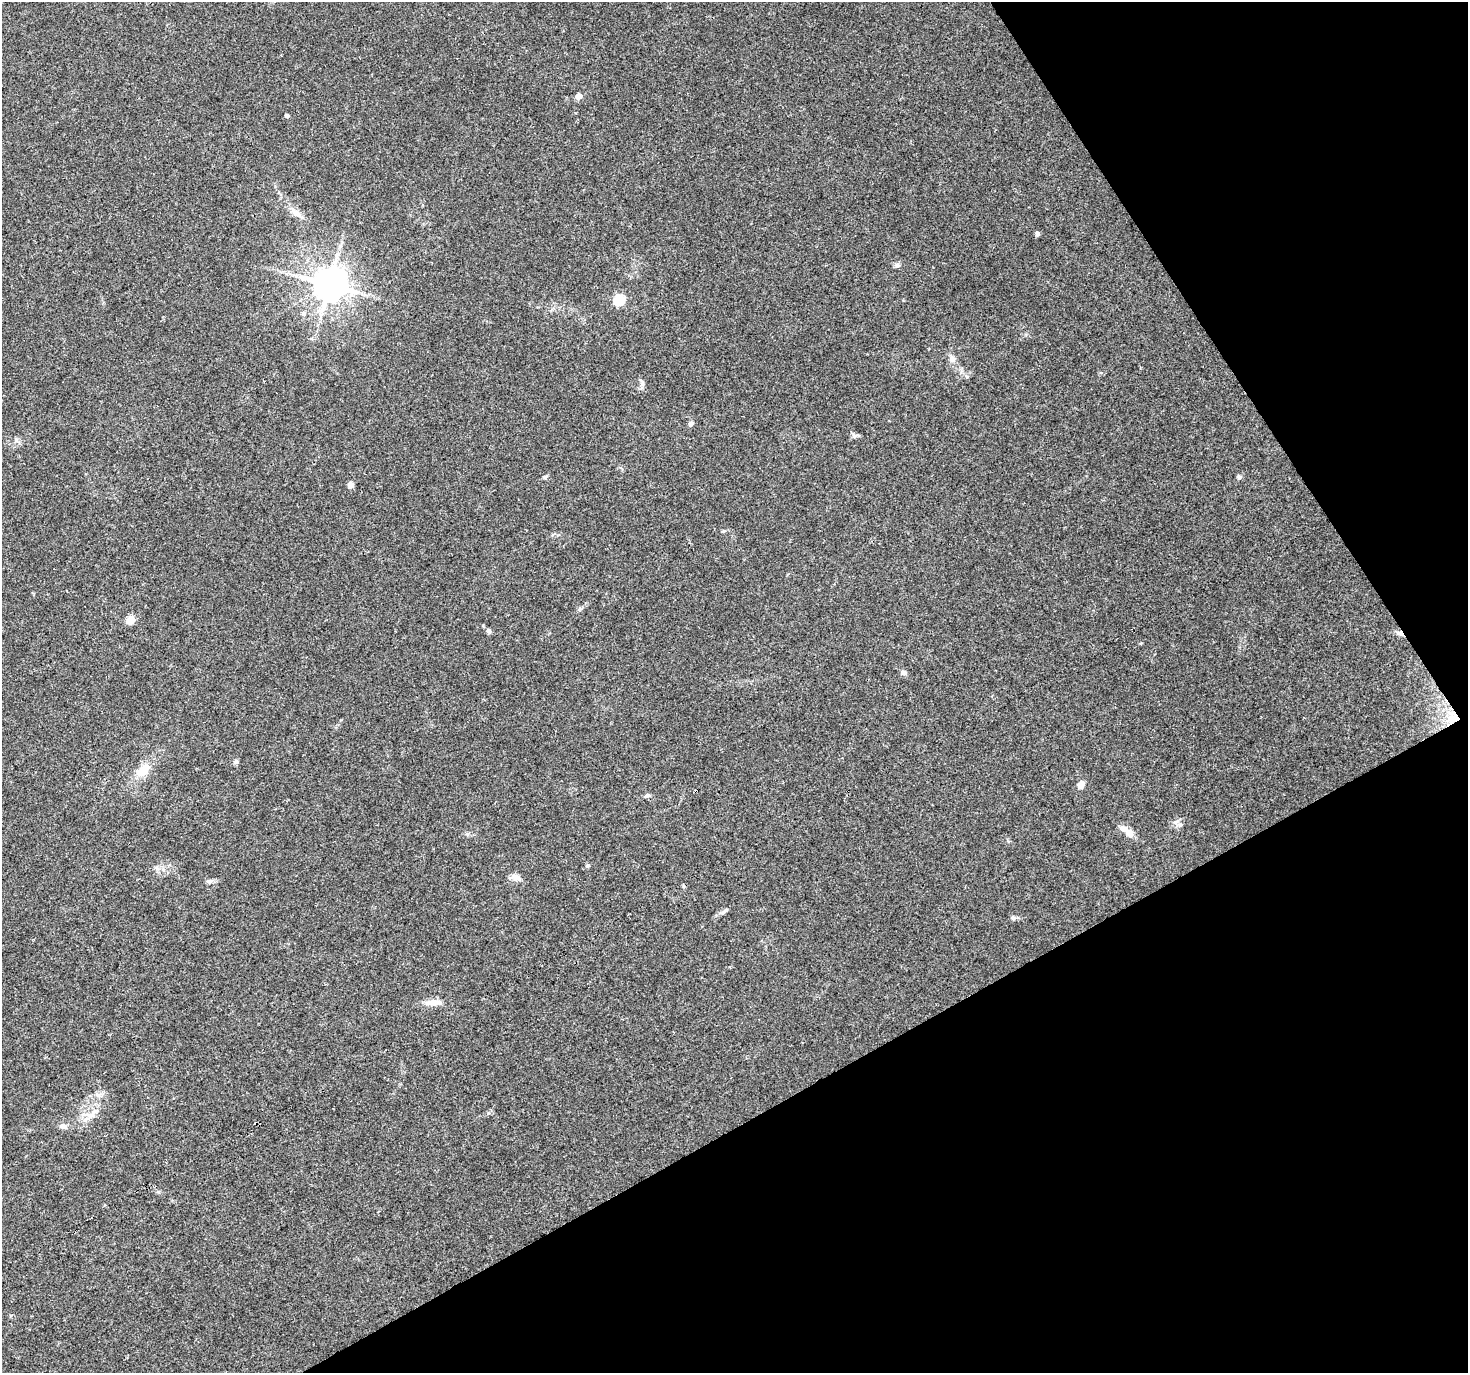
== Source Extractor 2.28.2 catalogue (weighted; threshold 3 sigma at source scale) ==
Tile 12 of 4 x 4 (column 4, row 3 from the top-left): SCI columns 4403-5868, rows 1547-2917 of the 5868 x 5773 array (HDU 1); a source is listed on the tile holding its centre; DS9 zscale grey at full resolution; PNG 1470 x 1375 px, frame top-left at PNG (2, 2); no overlay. Shown black and unused: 28% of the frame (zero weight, under 3 of 4 exposures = <1% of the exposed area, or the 3 px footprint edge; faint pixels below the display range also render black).
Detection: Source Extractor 2.28.2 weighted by HDU 2 'WHT'; one run over the whole footprint, this tile lists its part. Background 0.0767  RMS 0.0047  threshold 0.0213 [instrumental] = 3 sigma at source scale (4.5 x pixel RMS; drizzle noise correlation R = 1.50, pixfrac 1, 0.0396/0.0396 arcsec/px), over >= 5 px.
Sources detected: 35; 1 cosmic-ray / hot-pixel residue — not listed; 1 inside a brighter listed object's ellipse — not listed separately; the other 33 listed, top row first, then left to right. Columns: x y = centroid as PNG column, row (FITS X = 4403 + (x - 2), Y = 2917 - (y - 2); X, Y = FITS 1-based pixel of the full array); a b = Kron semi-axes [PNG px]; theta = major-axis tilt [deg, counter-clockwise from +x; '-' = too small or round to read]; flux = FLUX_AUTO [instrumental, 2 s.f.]
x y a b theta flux
578 96 5 4 - 5
287 116 4 4 - 1.4
296 213 15 8 -31 3.7
1037 234 5 5 - 1.3
897 265 6 5 - 0.97
329 284 9 9 - 1000
619 300 6 5 - 33
304 314 5 5 - 1
952 359 10 8 -82 2.3
967 377 5 3 - 0.62
691 423 7 5 15 1.3
1239 477 6 5 - 1.3
350 485 7 6 - 2
724 531 5 4 - 0.58
131 620 11 8 59 3.9
489 631 6 6 - 1
1400 633 10 6 -25 2.1
904 673 7 6 - 1.5
1451 720 14 13 - 8.3
236 761 7 5 -70 0.92
143 770 20 11 42 7.7
1081 784 9 7 70 2.9
647 795 8 5 22 1.1
1180 825 7 6 - 1.4
1129 833 11 8 -47 3.9
588 865 5 5 - 0.88
516 877 14 8 -30 2.6
210 881 9 6 9 1.5
725 911 11 5 37 1.4
1013 918 6 4 -45 0.77
433 1002 19 8 1 4.2
91 1115 12 8 15 3.7
63 1126 11 7 -9 1.9
Overlapping masked pixels (flux is a lower limit): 2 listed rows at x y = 1400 633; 1451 720
Unlisted compact peaks at least as high as the median listed source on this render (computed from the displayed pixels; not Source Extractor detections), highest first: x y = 854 436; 642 384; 545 477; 488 1113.